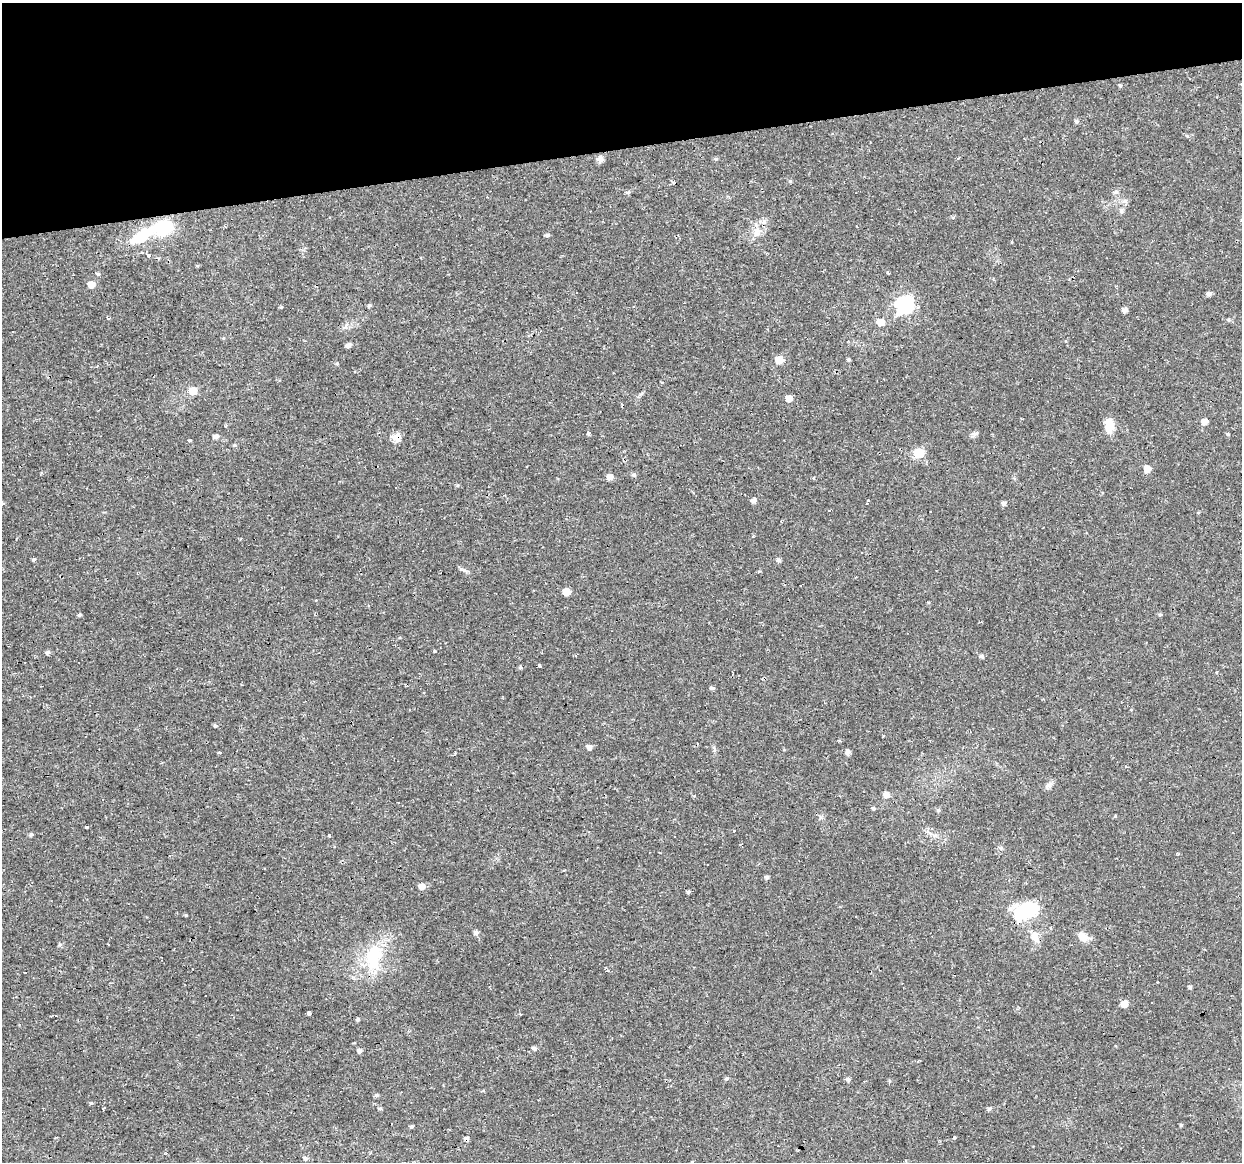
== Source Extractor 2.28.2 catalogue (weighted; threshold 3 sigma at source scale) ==
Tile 3 of 4 x 4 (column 3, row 1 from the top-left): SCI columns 2483-3722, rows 3508-4667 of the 4963 x 4744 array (HDU 1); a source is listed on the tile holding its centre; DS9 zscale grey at full resolution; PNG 1244 x 1164 px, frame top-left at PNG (2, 3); no overlay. Shown black and unused: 13% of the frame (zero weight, under 2 of 3 exposures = <1% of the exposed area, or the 3 px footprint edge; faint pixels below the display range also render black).
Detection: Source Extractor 2.28.2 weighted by HDU 2 'WHT'; one run over the whole footprint, this tile lists its part. Background 0.0216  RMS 0.0031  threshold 0.0137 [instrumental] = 3 sigma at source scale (4.5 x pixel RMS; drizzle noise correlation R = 1.50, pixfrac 1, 0.0396/0.0396 arcsec/px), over >= 5 px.
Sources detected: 133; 1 inside a brighter object's white glare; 19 cosmic-ray / hot-pixel residue — not listed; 1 inside a brighter listed object's ellipse — not listed separately; the other 112 listed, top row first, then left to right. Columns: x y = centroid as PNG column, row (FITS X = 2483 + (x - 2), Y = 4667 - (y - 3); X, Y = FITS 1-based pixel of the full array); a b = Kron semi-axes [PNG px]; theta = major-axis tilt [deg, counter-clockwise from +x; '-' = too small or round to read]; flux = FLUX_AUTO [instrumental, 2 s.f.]
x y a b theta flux
1120 86 5 4 - 0.4
1076 121 5 5 - 0.63
600 159 8 7 - 1.3
716 159 6 4 20 0.46
790 181 4 4 - 0.42
628 192 6 5 - 0.61
1115 192 8 5 10 0.6
1121 210 7 5 -89 0.68
953 218 5 3 - 0.36
163 228 14 11 13 16
757 232 14 11 71 3
547 235 5 4 - 0.68
142 236 27 11 33 12
148 255 3 3 - 2.2
888 273 3 3 - 0.56
98 274 5 4 - 0.47
91 284 6 5 - 3.3
1209 294 5 5 - 0.97
369 305 5 5 - 0.48
904 305 8 7 - 72
633 306 3 3 - 0.33
281 307 5 4 - 0.33
1125 310 5 5 - 1.3
107 318 4 3 - 0.6
881 322 6 5 - 4
348 345 5 5 - 1.2
779 360 5 5 - 5.5
849 360 4 4 - 0.48
337 363 5 4 - 0.33
193 391 6 6 - 4.8
789 398 5 5 - 2.5
1204 422 5 5 - 2.4
1110 425 16 10 -85 4.4
226 426 4 4 - 0.46
588 433 4 3 - 1.5
975 433 9 4 0 0.73
1228 434 5 4 - 0.4
216 436 5 5 - 1.1
397 437 12 10 87 1.9
190 440 3 3 - 3.5
235 445 6 4 -19 0.41
919 453 6 6 - 13
1147 469 5 5 - 3.4
634 475 6 4 -14 0.56
610 477 6 5 - 1.9
396 488 3 2 - 0.34
753 500 5 5 - 1.2
868 502 6 3 65 1.4
2 503 3 3 - 2
1004 503 6 4 89 0.75
829 511 3 2 - 0.73
930 511 3 2 - 0.45
862 552 3 2 - 0.3
34 559 5 4 - 0.46
778 560 6 5 - 0.75
566 592 5 5 - 4.6
79 615 5 3 - 0.54
1160 615 5 4 - 0.36
435 651 3 3 - 0.29
48 652 6 5 - 0.7
981 656 5 5 - 0.67
539 665 4 3 - 1.4
520 667 5 4 - 0.46
1216 672 3 3 - 0.86
712 688 5 4 - 0.71
215 725 5 4 - 0.45
589 747 5 5 - 1.2
848 752 6 5 - 1.1
220 753 4 3 - 0.64
1126 767 3 2 - 0.28
1048 785 11 6 28 1.1
887 795 6 5 - 2
873 808 5 4 - 0.49
938 810 5 4 - 0.54
1115 816 4 4 - 0.29
734 831 3 3 - 0.81
31 834 5 4 - 0.5
329 835 3 3 - 0.57
740 844 5 2 - 0.29
767 877 5 4 - 0.7
422 886 6 5 - 2.1
688 892 5 4 - 0.48
1025 913 28 22 19 14
186 915 5 3 - 0.26
476 932 6 5 - 0.97
1034 936 13 10 -67 2.8
1083 936 15 8 -46 2.6
60 944 6 4 1 0.43
108 944 3 2 - 0.36
374 957 39 23 76 15
1139 965 3 2 - 0.39
1190 987 4 4 - 0.55
1152 1002 3 2 - 0.35
1124 1004 5 5 - 3.9
308 1014 4 3 - 1.5
520 1014 3 3 - 0.54
358 1019 4 4 - 0.43
534 1048 6 5 - 0.78
360 1051 5 5 - 0.79
726 1079 6 4 1 0.45
848 1079 5 5 - 0.73
376 1095 5 4 - 0.54
91 1103 5 4 - 0.36
104 1108 4 2 - 0.59
380 1108 6 3 -1 0.36
989 1109 6 4 19 0.66
1181 1125 4 4 - 0.38
411 1127 4 4 - 0.48
954 1137 3 3 - 0.37
466 1139 5 4 - 1.1
306 1158 5 5 - 0.59
692 1161 3 2 - 0.36
Overlapping masked pixels (flux is a lower limit): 3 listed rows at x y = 397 437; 1025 913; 466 1139
Isophote crosses this tile's border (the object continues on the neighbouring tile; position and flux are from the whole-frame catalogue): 1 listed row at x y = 2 503
Unlisted compact peaks at least as high as the median listed source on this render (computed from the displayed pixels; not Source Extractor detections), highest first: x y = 1125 201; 457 485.